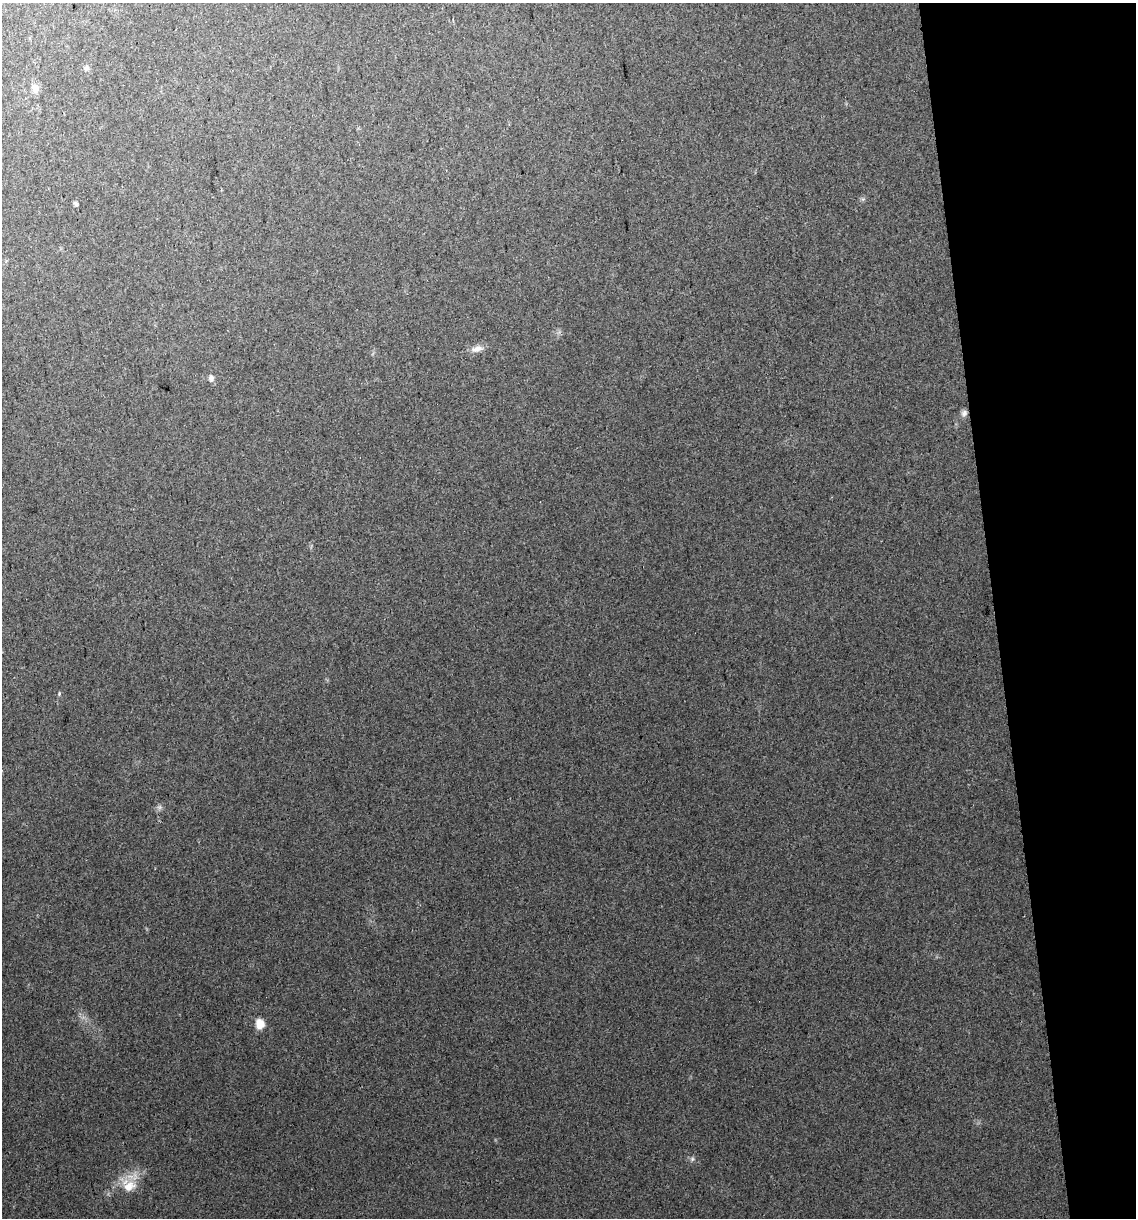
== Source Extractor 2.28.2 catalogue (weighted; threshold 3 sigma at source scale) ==
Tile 12 of 4 x 4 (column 4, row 3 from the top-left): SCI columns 3480-4613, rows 1258-2473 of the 4646 x 4948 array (HDU 1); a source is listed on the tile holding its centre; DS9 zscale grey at full resolution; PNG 1138 x 1220 px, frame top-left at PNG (2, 3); no overlay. Shown black and unused: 12% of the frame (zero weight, under 2 of 3 exposures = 2% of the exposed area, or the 3 px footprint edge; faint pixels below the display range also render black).
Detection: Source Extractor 2.28.2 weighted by HDU 2 'WHT'; one run over the whole footprint, this tile lists its part. Background 0.046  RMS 0.012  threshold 0.0541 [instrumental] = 3 sigma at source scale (4.5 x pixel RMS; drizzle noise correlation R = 1.50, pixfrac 1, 0.0396/0.0396 arcsec/px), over >= 5 px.
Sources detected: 10; all 10 listed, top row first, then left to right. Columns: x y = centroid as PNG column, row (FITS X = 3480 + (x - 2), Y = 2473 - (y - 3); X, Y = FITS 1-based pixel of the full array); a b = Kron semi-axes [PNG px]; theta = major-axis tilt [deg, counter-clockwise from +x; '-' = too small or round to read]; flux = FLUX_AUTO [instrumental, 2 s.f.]
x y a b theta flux
86 68 8 5 1 2.8
34 88 12 10 -75 6.9
76 204 6 5 - 2.1
477 349 18 8 13 8.4
211 378 9 7 -84 4.3
964 413 9 7 60 4.6
59 694 7 3 85 1.3
260 1024 6 6 - 28
692 1159 6 5 - 2.4
129 1186 20 14 25 24